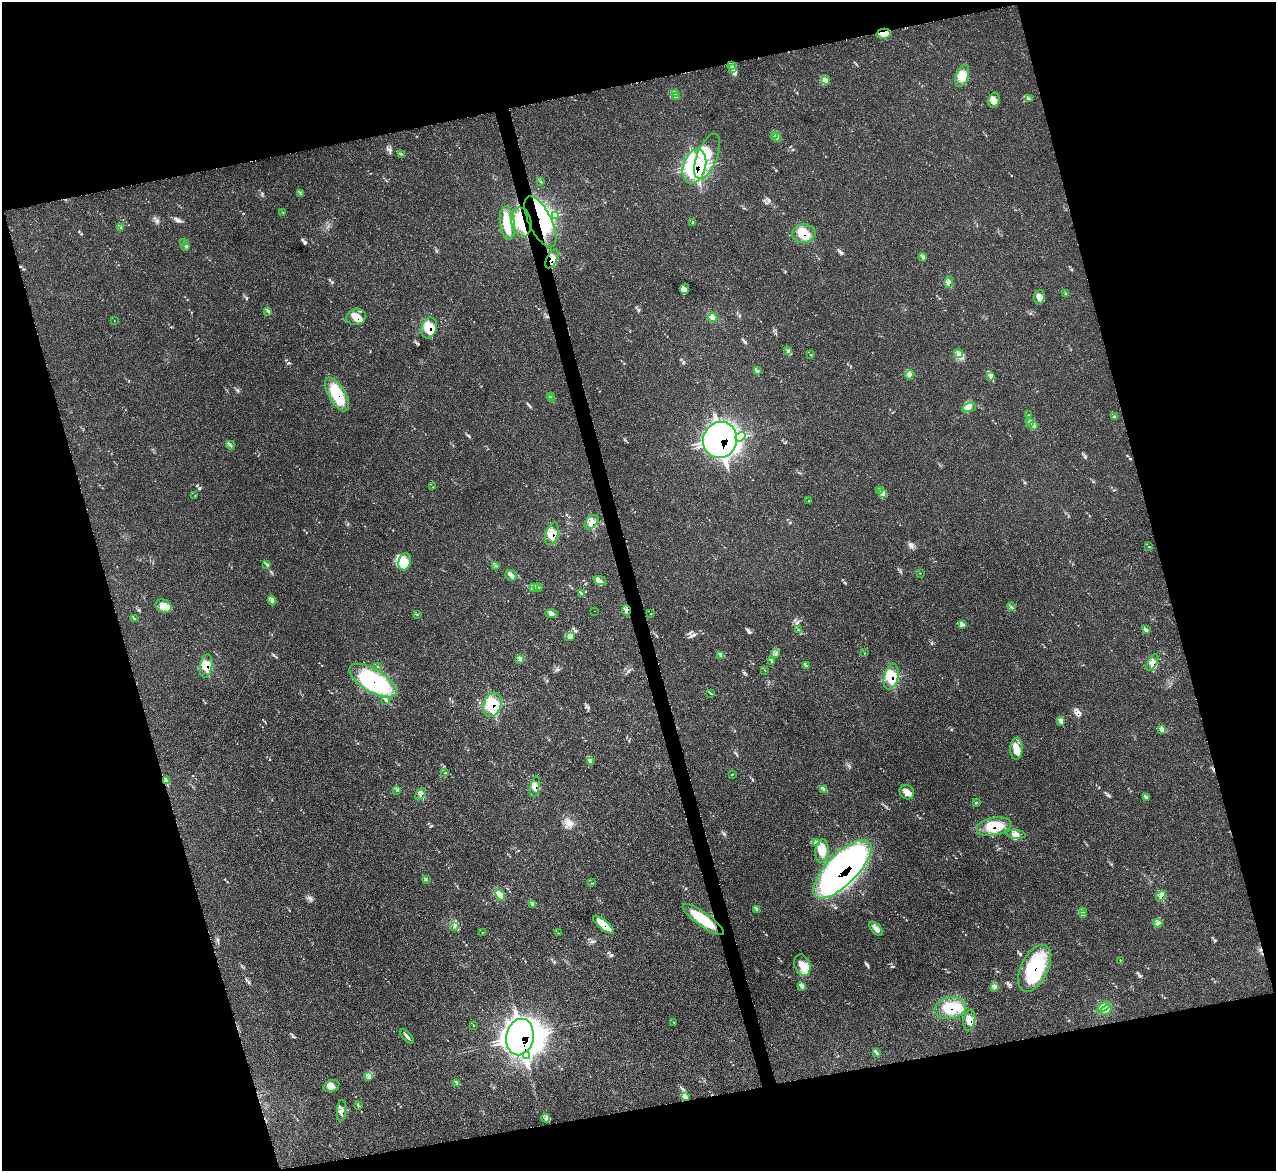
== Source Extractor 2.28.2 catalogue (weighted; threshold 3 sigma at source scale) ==
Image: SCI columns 15-5108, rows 268-4940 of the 5114 x 5093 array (HDU 1 of 3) = the unmasked area's bounding box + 8 px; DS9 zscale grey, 4 x 4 block average (1 PNG px = mean of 4 x 4 image px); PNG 1278 x 1173 px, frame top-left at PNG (2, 2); each listed source drawn as its Kron ellipse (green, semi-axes under 4 px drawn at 4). Shown black and unused: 32% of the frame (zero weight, under 3 of 5 exposures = <1% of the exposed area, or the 3 px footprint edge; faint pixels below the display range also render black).
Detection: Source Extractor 2.28.2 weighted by HDU 2 'WHT'. Background 0.0168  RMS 0.0029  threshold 0.0128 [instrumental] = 3 sigma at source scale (4.5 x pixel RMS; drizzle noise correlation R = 1.50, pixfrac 1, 0.05/0.05 arcsec/px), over >= 5 px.
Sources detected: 207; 9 inside a brighter object's white glare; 6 cosmic-ray / hot-pixel residue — neither listed nor drawn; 7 coinciding with a brighter row at this scale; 30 inside a brighter listed object's ellipse — not listed separately; the other 155 listed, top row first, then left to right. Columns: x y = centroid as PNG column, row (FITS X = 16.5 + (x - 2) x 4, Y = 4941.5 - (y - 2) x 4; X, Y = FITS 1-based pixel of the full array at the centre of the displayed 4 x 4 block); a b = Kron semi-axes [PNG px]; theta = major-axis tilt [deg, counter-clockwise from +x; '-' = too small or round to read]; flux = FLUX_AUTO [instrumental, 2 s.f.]
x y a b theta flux
883 34 7 5 12 12
732 65 3 2 - 2.2
733 69 4 4 - 5.9
962 76 12 6 70 19
826 80 4 3 - 4.1
675 94 2 2 - 2
676 96 3 2 - 1.8
1029 99 3 2 - 0.7
994 100 7 5 69 9.3
775 136 3 2 - 2.1
777 137 4 2 - 2.3
401 154 3 2 - 1.2
707 156 24 10 68 53
694 166 18 11 73 150
540 181 3 2 - 0.88
300 194 3 2 - 1.8
283 213 2 2 - 0.67
556 215 2 2 - 1.1
521 222 15 10 -81 40
540 222 28 11 -64 77
507 223 17 7 -83 27
692 223 2 2 - 1
121 227 2 2 - 1.1
804 234 12 9 2 29
183 243 2 2 - 1
186 247 3 2 - 1.5
923 257 4 2 - 2.5
552 259 10 5 63 16
949 282 6 3 78 4.8
685 289 5 4 - 6.2
1066 294 2 2 - 1.3
1039 297 7 5 85 7.8
267 311 3 2 - 0.91
356 317 10 7 12 20
713 317 5 3 - 4.9
114 321 2 2 - 0.43
429 328 10 7 71 31
787 351 4 2 - 1.8
811 354 2 2 - 0.58
959 354 4 3 - 4.3
757 371 2 2 - 1.1
910 375 5 3 - 4.1
991 376 3 2 - 2.6
337 394 19 8 -59 62
551 397 4 2 - 2.3
551 399 2 2 - 1.1
969 407 7 4 19 7.5
1028 415 2 2 - 0.63
1114 417 2 2 - 1.1
1029 422 2 2 - 0.87
1033 425 3 2 - 2
740 437 5 3 - 6
720 440 18 17 - 680
230 445 4 3 - 3
433 487 2 2 - 0.68
880 491 3 2 - 1.6
883 494 3 2 - 2.2
195 496 2 2 - 0.66
809 500 2 2 - 0.59
592 522 8 5 47 12
552 534 11 6 71 21
1149 547 3 2 - 0.72
405 562 9 6 75 16
266 564 2 2 - 0.79
495 566 2 2 - 0.82
920 573 2 2 - 0.45
511 575 6 5 - 6.9
600 581 7 3 -20 6.2
538 587 4 2 - 2.2
533 588 3 2 - 1.4
581 594 3 2 - 0.61
272 601 5 2 - 2.5
164 606 8 6 -27 13
1011 607 3 2 - 1.1
594 611 2 2 - 0.25
626 611 5 2 - 3.8
417 614 2 2 - 0.71
551 614 6 3 1 4.4
651 614 2 2 - 0.56
135 619 2 2 - 0.58
962 624 3 2 - 1.6
1146 629 2 2 - 0.63
799 630 3 2 - 1.2
571 637 4 2 - 1.6
865 653 2 2 - 0.66
775 654 2 2 - 1.2
721 655 3 2 - 2
520 659 2 2 - 1.3
771 661 2 2 - 0.66
1152 662 9 4 62 9
206 666 12 6 79 21
378 666 2 2 - 0.38
806 666 2 2 - 0.69
765 670 3 2 - 0.75
891 677 13 7 77 40
373 681 27 11 -30 150
710 693 2 2 - 1
386 700 3 3 - 2.1
492 705 12 8 72 57
1061 721 3 3 - 3.1
1161 730 3 2 - 1.9
1016 749 11 6 89 16
591 761 3 2 - 3.9
445 773 2 2 - 0.61
732 774 3 2 - 0.48
166 781 3 2 - 2.5
535 787 11 4 78 11
824 789 3 2 - 1.9
397 790 2 2 - 0.85
907 792 8 6 -44 11
421 794 7 3 57 5.2
1146 798 3 2 - 1.8
976 803 3 2 - 1.5
994 826 17 8 11 38
1016 834 9 3 -4 7.5
816 842 3 2 - 1.5
822 851 12 6 84 16
842 869 38 15 45 630
426 879 3 2 - 1.4
592 883 2 2 - 0.52
500 895 6 3 -50 5.6
1161 896 6 3 54 5.8
533 905 4 2 - 1.2
756 910 3 2 - 1.8
1083 912 3 2 - 1.4
1083 915 2 2 - 1.1
703 919 24 7 -36 49
1158 923 4 2 - 3.5
603 924 13 4 -39 30
455 926 2 2 - 1.1
876 929 8 4 -45 7.2
482 932 2 2 - 0.46
559 933 2 2 - 0.49
1120 960 2 2 - 0.72
802 965 11 7 -69 20
1035 968 25 13 64 110
802 986 2 2 - 1.4
995 987 3 2 - 2.3
1104 1007 7 3 34 7.5
950 1008 16 11 12 42
1106 1010 5 2 - 3.2
969 1020 10 6 80 13
674 1022 2 2 - 0.55
473 1025 2 2 - 0.52
407 1036 9 2 -48 4.7
520 1037 18 13 79 1000
876 1053 3 3 - 2.1
527 1055 2 2 - 1.7
369 1076 4 2 - 2.2
457 1083 2 2 - 0.66
331 1086 8 5 22 9.5
685 1097 3 2 - 1.6
358 1105 2 2 - 0.73
341 1111 10 4 85 11
546 1118 4 2 - 3.3
Overlapping masked pixels (flux is a lower limit): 32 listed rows (the first 20) at x y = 694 166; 521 222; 540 222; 804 234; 552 259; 356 317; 429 328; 337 394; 720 440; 592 522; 552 534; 626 611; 1152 662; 206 666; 891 677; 373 681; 492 705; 166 781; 535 787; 421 794
Diffuse or blended objects may show on this block-average render without a row.